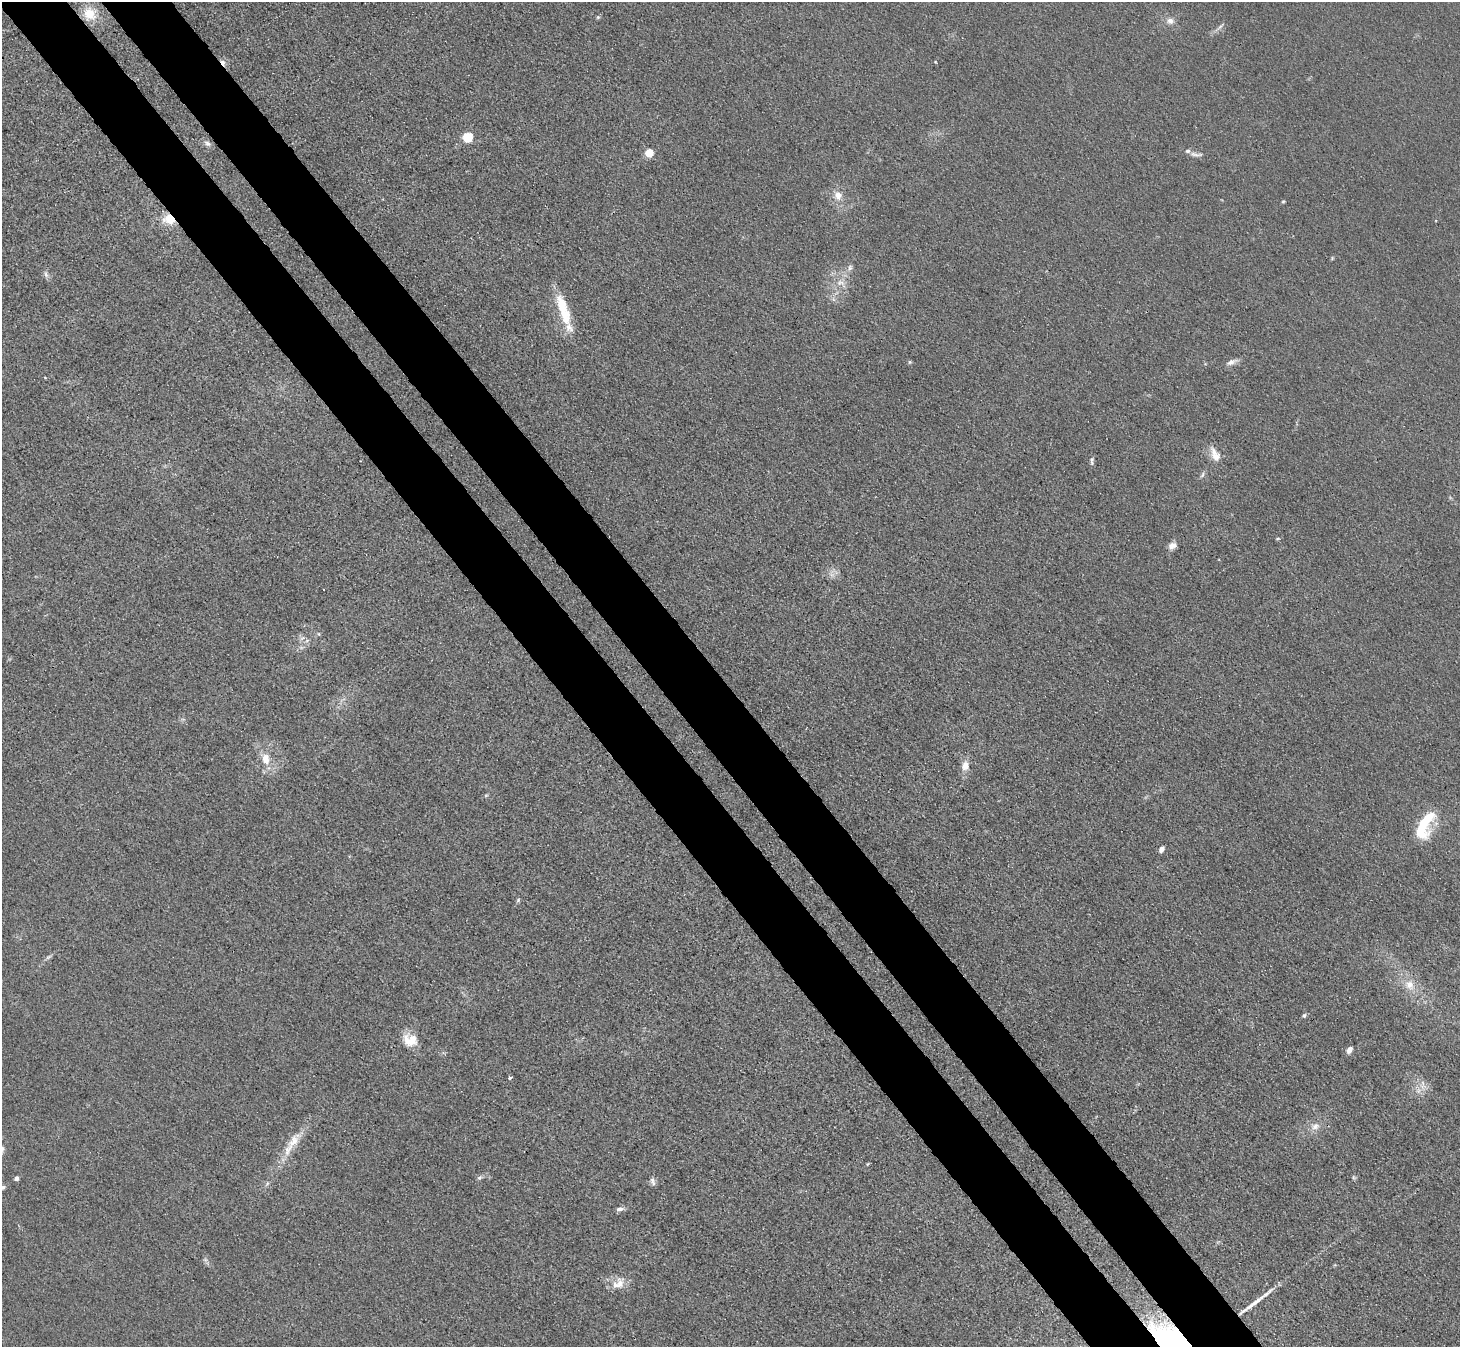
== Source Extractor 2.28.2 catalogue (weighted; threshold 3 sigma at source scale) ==
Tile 11 of 4 x 4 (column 3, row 3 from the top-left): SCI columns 3016-4473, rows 1609-2953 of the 6166 x 6131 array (HDU 1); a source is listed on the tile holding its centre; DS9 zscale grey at full resolution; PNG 1462 x 1349 px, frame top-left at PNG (2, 2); no overlay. Shown black and unused: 10% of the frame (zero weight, under 3 of 4 exposures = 9% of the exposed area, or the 3 px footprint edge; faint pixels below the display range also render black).
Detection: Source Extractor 2.28.2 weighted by HDU 2 'WHT'; one run over the whole footprint, this tile lists its part. Background 0.0318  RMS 0.0067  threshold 0.0304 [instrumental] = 3 sigma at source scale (4.5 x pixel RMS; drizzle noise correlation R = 1.50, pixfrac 1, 0.05/0.05 arcsec/px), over >= 5 px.
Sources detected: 53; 1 too faint to see at this stretch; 2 cosmic-ray / hot-pixel residue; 1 long thin detection or spike segment (spike, bleed or trail) — not listed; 3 inside a brighter listed object's ellipse — not listed separately; the other 46 listed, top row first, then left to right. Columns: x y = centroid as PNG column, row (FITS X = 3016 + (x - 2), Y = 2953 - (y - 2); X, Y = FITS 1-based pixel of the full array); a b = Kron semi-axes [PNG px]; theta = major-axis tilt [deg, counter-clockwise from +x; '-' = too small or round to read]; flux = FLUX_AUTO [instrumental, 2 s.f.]
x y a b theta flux
89 14 16 15 - 15
598 17 5 4 - 0.94
1170 21 9 8 - 3.7
1220 26 14 3 48 1.8
468 137 5 5 - 52
207 143 10 6 -44 2.6
649 153 5 5 - 19
1196 154 18 5 -8 2.8
838 196 12 11 - 6.7
1283 201 5 4 - 0.8
169 219 14 10 -17 13
1332 258 5 4 - 0.75
850 267 8 6 75 2
46 275 9 5 -64 2
840 282 13 7 -1 4.8
563 309 43 11 -72 25
910 362 5 4 - 0.92
1231 362 16 6 21 3.8
1214 452 18 9 -61 6
1092 459 6 6 - 1.5
1202 475 9 4 61 1.4
1172 546 11 8 31 3.6
319 634 6 4 -88 0.82
302 638 8 5 43 1.8
307 640 7 4 20 1.4
265 759 15 10 -78 9.5
965 765 12 9 75 6.2
486 795 6 4 19 0.85
1424 825 34 14 65 31
1162 849 7 5 60 2.9
518 900 6 5 - 1.2
48 957 9 4 35 1.5
1410 985 15 12 -71 9.3
1304 1015 5 5 - 1.5
410 1040 19 15 -13 12
1349 1050 7 5 56 4
510 1078 3 3 - 8.3
1423 1083 10 4 -77 2.4
1315 1126 11 8 26 4.8
294 1141 31 11 55 14
479 1177 8 5 34 1.6
16 1178 4 4 - 3.3
653 1181 11 5 -67 2.3
3 1187 7 5 32 1.4
620 1209 11 5 7 2.5
618 1283 18 12 34 9.2
Overlapping masked pixels (flux is a lower limit): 1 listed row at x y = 169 219
Isophote crosses this tile's border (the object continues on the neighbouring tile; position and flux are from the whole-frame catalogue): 1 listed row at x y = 3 1187